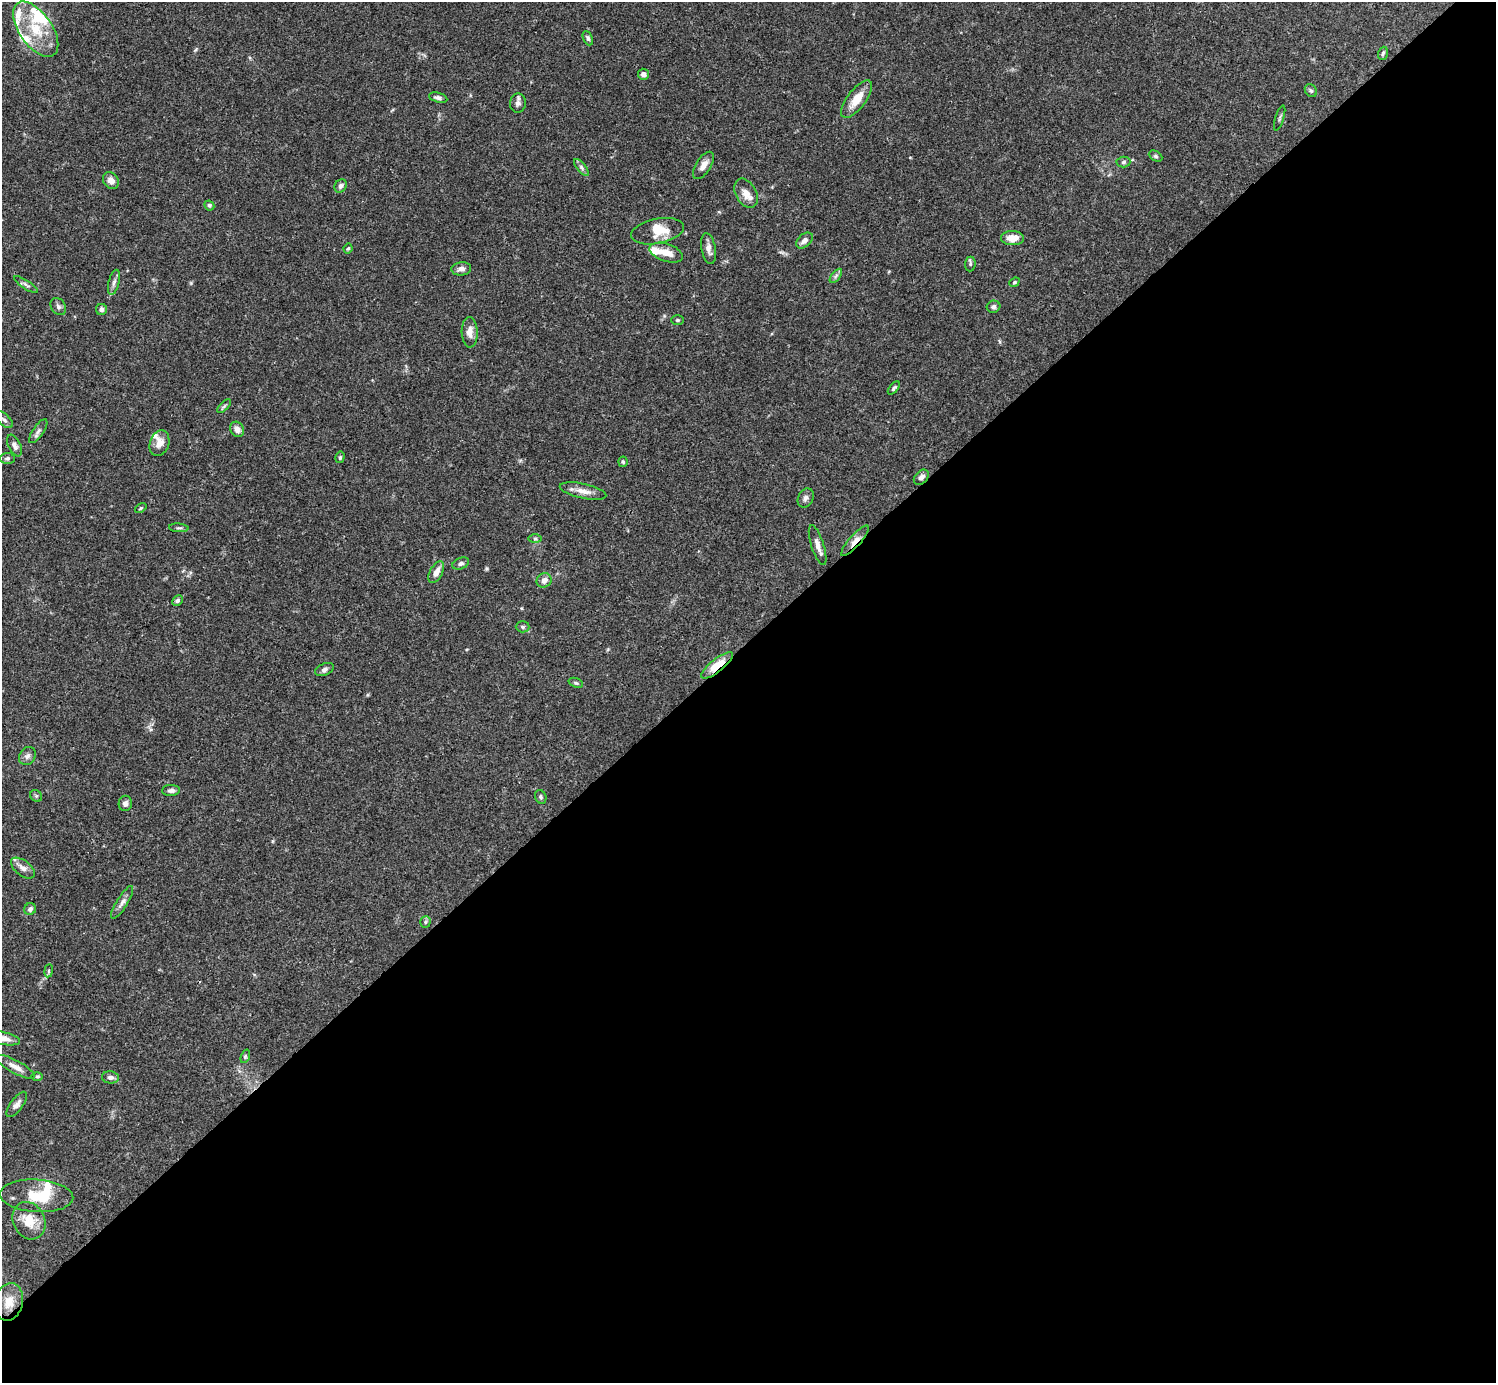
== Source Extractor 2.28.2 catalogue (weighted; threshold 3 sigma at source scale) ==
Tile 12 of 4 x 4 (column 4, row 3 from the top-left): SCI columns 4485-5978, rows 1539-2919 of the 5981 x 5981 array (HDU 1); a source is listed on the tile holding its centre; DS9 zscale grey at full resolution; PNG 1498 x 1385 px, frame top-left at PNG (2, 2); each listed source drawn as its Kron ellipse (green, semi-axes under 4 px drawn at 4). Shown black and unused: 54% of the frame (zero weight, under 3 of 4 exposures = <1% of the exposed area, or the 3 px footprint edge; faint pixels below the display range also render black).
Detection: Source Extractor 2.28.2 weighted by HDU 2 'WHT'; one run over the whole footprint, this tile lists its part. Background 0.0728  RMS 0.0032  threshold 0.0145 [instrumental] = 3 sigma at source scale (4.5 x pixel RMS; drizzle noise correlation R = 1.50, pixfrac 1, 0.05/0.05 arcsec/px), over >= 5 px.
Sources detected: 89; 1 inside a brighter object's white glare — neither listed nor drawn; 9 inside a brighter listed object's ellipse — not listed separately; the other 79 listed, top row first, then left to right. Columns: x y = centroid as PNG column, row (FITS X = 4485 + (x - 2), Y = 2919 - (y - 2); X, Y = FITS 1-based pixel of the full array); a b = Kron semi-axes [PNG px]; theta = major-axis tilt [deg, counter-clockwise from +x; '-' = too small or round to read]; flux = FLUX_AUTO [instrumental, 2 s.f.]
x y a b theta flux
36 29 32 16 -55 12
588 38 7 4 -67 0.71
1383 53 7 4 72 0.57
643 74 5 5 - 1.3
1311 91 7 5 -54 0.66
438 98 9 4 -14 0.99
857 99 22 9 53 5.7
518 103 9 8 - 1.2
1280 118 13 2 73 0.49
1156 156 7 5 -27 0.55
1123 162 7 5 4 0.62
703 165 15 7 57 2.4
581 167 10 4 -51 0.83
111 181 9 7 -51 2
341 186 7 5 56 1
746 193 16 10 -61 3
209 205 5 4 - 0.65
657 231 27 12 11 6.1
1013 238 11 7 -1 3.8
804 240 9 6 42 1.6
348 248 5 3 - 0.39
708 248 16 7 -80 1.9
666 253 17 9 -18 3.8
970 264 7 5 85 0.6
461 269 10 6 6 1.3
836 276 8 4 53 0.74
114 282 13 5 76 1.2
1014 282 6 4 39 0.5
26 285 14 4 -33 0.94
58 306 9 7 -56 1
994 307 7 6 - 0.96
101 309 5 5 - 0.87
677 320 6 5 - 0.48
470 332 15 8 -88 2.4
894 388 8 4 49 0.61
224 406 9 3 45 0.52
4 420 11 5 -43 0.88
237 429 8 6 -56 2
38 431 14 5 56 1.2
159 443 13 9 71 3
15 445 11 6 -65 1.4
340 457 6 4 76 0.5
7 458 7 5 2 0.69
623 462 5 4 - 0.48
921 477 9 6 45 1.4
583 491 24 7 -12 3
806 498 10 7 63 1.3
141 508 6 4 36 0.41
179 528 10 2 -4 0.54
535 539 7 4 0 0.57
855 541 20 5 49 2.7
818 545 21 6 -72 2.4
461 563 9 5 22 0.95
436 572 12 6 61 2.6
544 580 8 7 - 2
177 601 6 4 45 0.66
523 627 7 5 -1 0.64
717 665 20 6 38 7
324 669 10 5 24 1
576 683 7 4 -19 0.57
27 756 9 8 - 1.3
171 790 9 5 1 1.1
36 796 6 5 - 0.57
541 797 7 5 -66 0.65
125 803 7 6 - 1.2
23 868 14 7 -37 2
122 902 19 5 58 1.7
30 909 6 5 - 0.98
425 922 5 5 - 0.56
49 971 6 3 81 0.58
3 1038 17 6 -12 3.1
245 1056 7 4 70 0.51
15 1067 22 6 -28 2.4
37 1077 6 4 0 0.47
110 1077 8 6 -7 1.2
17 1104 15 6 53 1.6
37 1196 37 16 -3 12
29 1221 19 15 -63 6.3
9 1302 19 14 77 4.9
Overlapping masked pixels (flux is a lower limit): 2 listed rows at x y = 855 541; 717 665
Isophote crosses this tile's border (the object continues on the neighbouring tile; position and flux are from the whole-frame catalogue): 1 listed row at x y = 3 1038